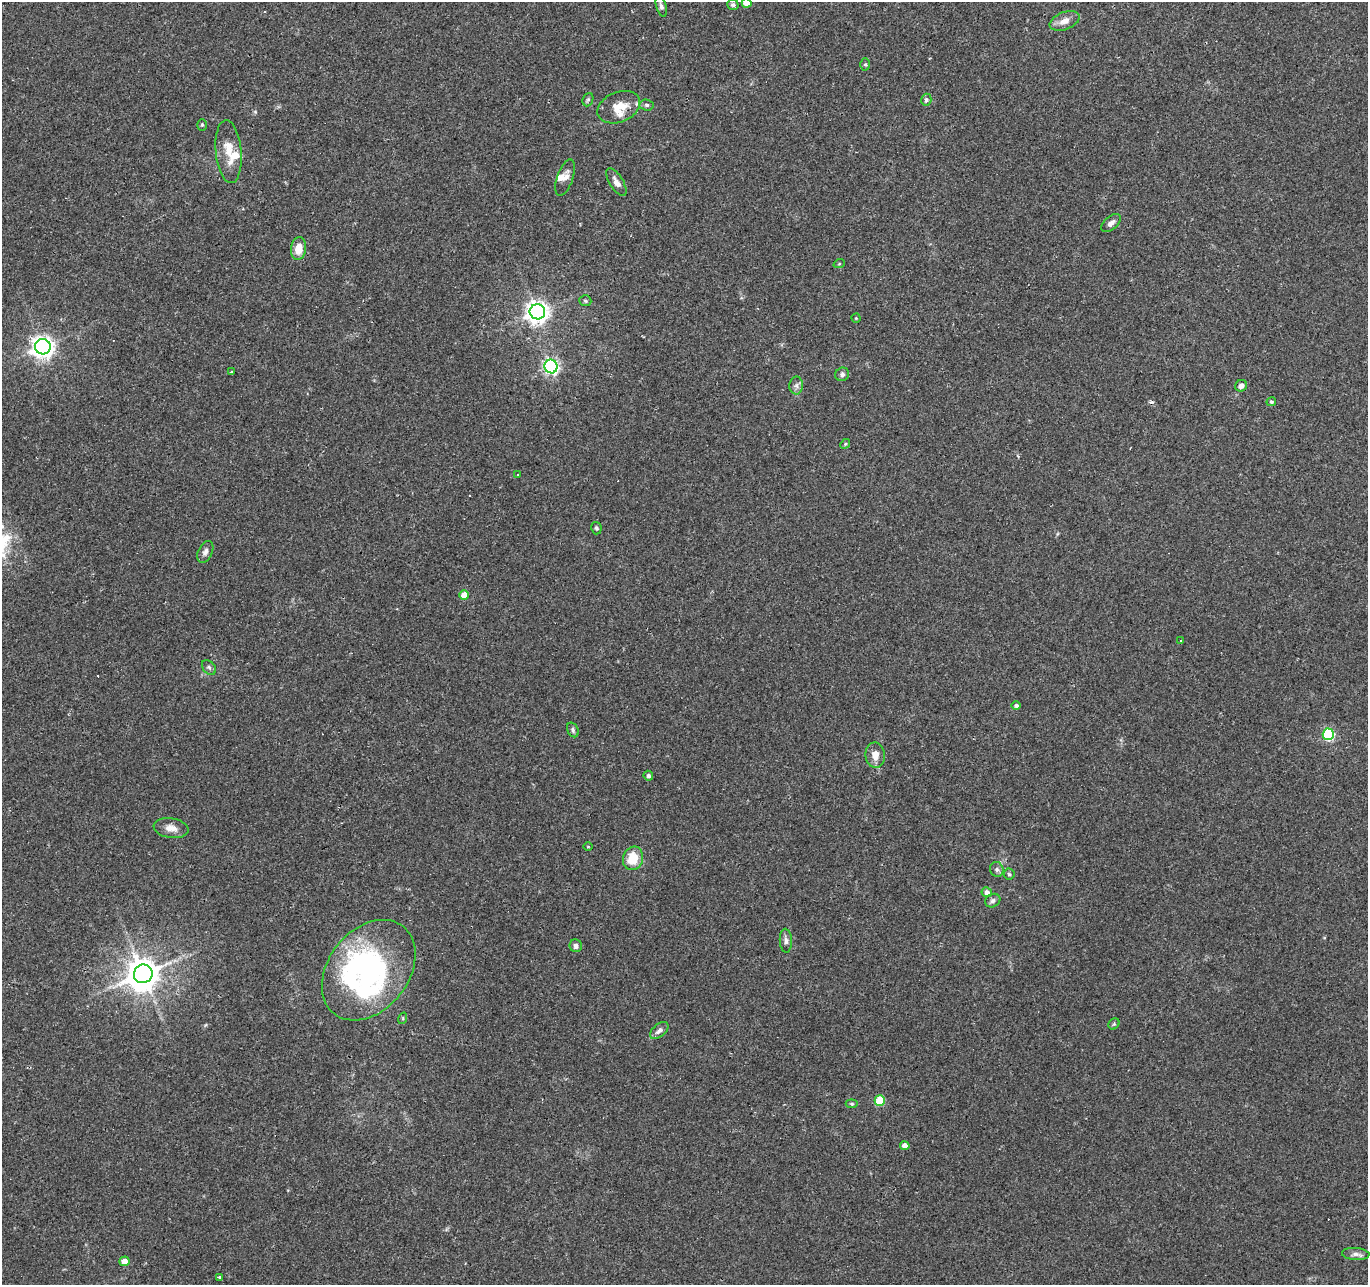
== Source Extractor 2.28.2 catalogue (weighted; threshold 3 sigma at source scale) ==
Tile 10 of 4 x 4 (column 2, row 3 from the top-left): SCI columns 1367-2732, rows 1492-2774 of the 5469 x 5613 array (HDU 1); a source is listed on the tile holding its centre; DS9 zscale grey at full resolution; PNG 1370 x 1287 px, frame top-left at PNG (2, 2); each listed source drawn as its Kron ellipse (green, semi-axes under 4 px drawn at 4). Shown black and unused: <1% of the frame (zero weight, under 2 of 3 exposures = <1% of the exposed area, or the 3 px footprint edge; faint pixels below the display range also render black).
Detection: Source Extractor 2.28.2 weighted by HDU 2 'WHT'; one run over the whole footprint, this tile lists its part. Background 0.0249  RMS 0.0036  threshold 0.0161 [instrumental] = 3 sigma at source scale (4.5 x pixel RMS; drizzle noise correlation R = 1.50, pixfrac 1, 0.0396/0.0396 arcsec/px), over >= 5 px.
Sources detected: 74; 1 inside a brighter object's white glare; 9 cosmic-ray / hot-pixel residue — neither listed nor drawn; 6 inside a brighter listed object's ellipse — not listed separately; the other 58 listed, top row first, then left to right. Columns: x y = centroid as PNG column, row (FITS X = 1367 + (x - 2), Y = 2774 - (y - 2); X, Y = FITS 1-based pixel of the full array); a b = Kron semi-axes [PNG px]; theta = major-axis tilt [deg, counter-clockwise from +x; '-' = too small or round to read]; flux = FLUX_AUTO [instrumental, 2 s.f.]
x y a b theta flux
747 3 5 4 - 4.3
733 5 5 5 - 0.72
661 6 11 5 -74 1.2
1065 21 15 8 21 3.2
865 64 6 5 - 0.55
588 100 7 5 68 0.64
926 100 6 5 - 0.74
647 105 7 5 -4 0.81
619 107 22 15 23 6.9
202 125 6 5 - 0.5
229 152 32 13 -85 6.9
565 178 19 8 71 2.5
616 182 16 6 -58 2.2
1111 223 11 6 42 1.8
298 248 11 7 80 5.3
839 264 6 3 19 0.35
585 301 6 5 - 0.69
537 312 8 7 - 260
856 318 4 4 - 0.31
43 347 8 7 - 240
551 366 7 6 - 89
232 372 3 2 - 0.35
842 374 7 6 - 1.1
796 385 9 6 89 1.3
1241 386 6 5 - 1.5
1271 402 5 4 - 0.62
845 444 5 4 - 0.49
518 475 3 2 - 0.38
596 528 6 5 - 0.66
205 552 12 7 64 1.4
464 595 5 5 - 5.1
1180 641 3 2 - 0.51
209 667 8 5 -49 0.9
1016 706 4 4 - 0.78
573 730 8 5 -64 0.83
1328 734 6 5 - 37
875 755 13 9 -83 3.5
648 776 5 4 - 0.84
171 828 18 10 -9 3.2
588 847 5 3 - 0.34
633 858 12 10 72 8.6
997 869 7 6 - 1.1
1009 874 5 5 - 0.57
987 892 5 5 - 1.6
993 901 8 6 31 1
786 941 12 6 -86 1.4
576 946 6 6 - 1.2
369 970 56 40 52 53
143 974 9 9 - 730
403 1018 6 3 72 0.42
1114 1024 6 5 - 0.54
659 1030 11 6 41 1.6
880 1101 5 5 - 15
852 1104 6 4 -7 0.46
905 1146 4 4 - 3
1356 1254 14 6 -4 1.6
124 1261 5 5 - 3.2
219 1277 3 3 - 1.3
Isophote crosses this tile's border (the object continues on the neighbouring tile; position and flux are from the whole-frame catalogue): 2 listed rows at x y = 747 3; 661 6